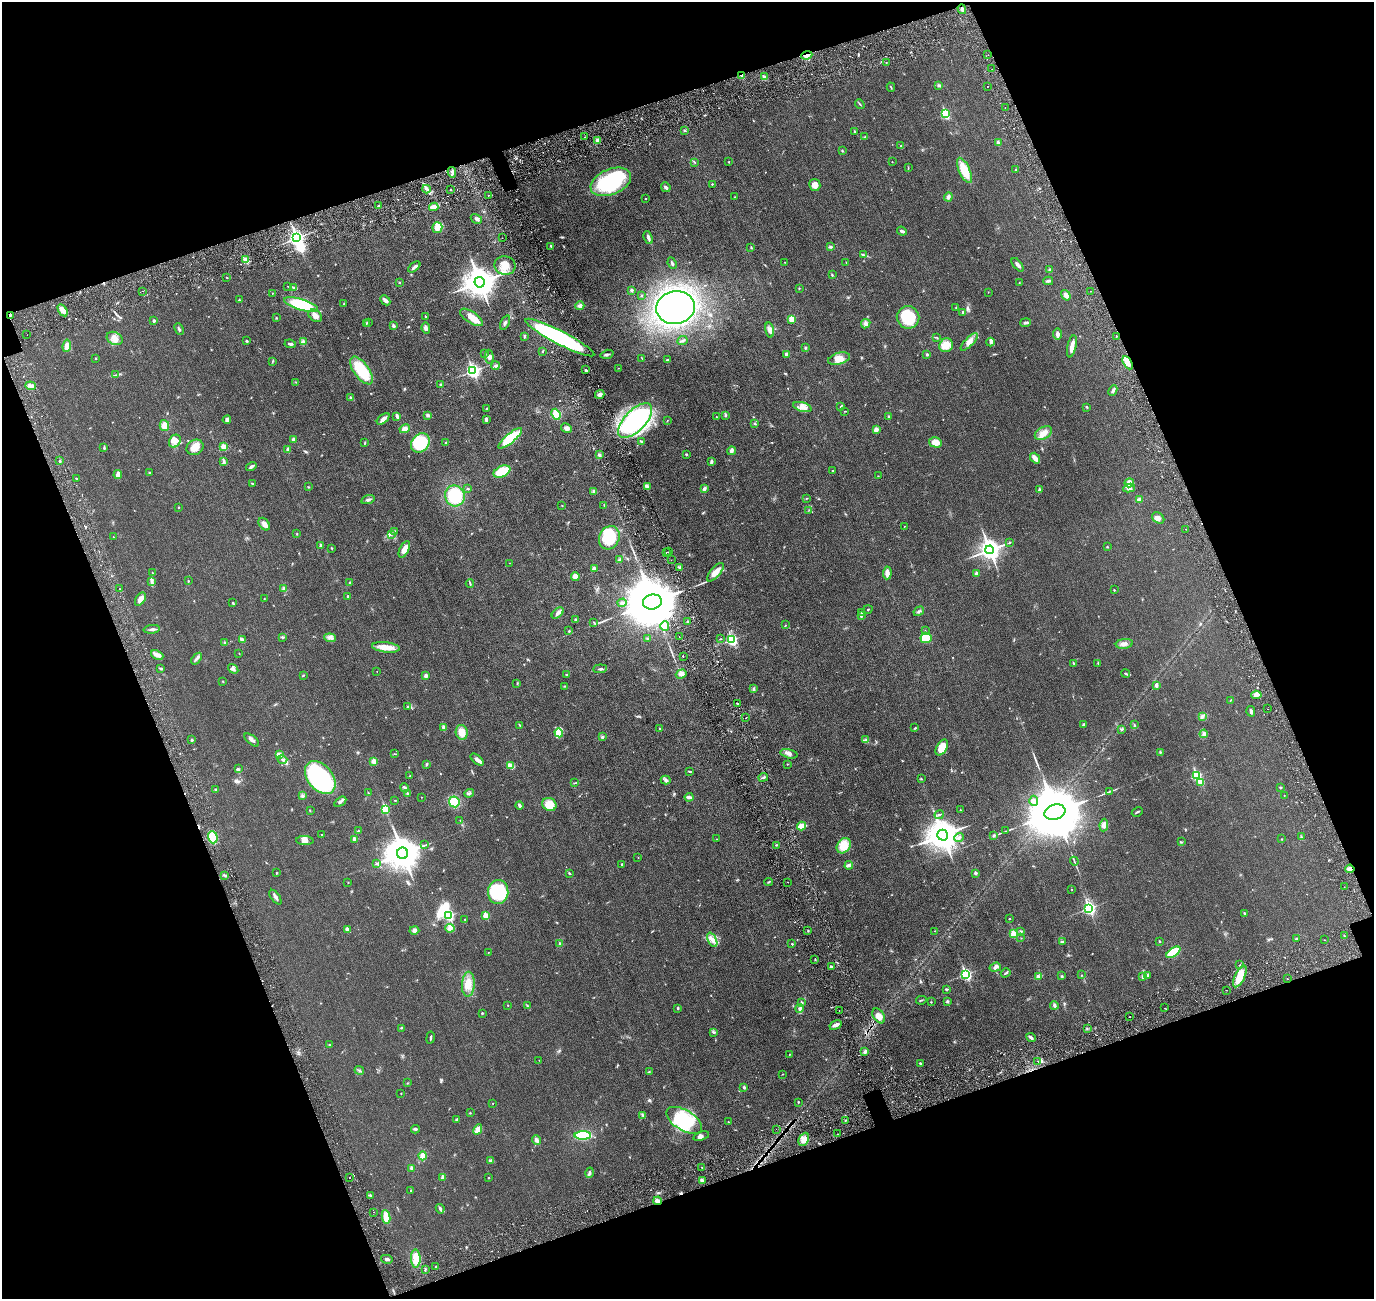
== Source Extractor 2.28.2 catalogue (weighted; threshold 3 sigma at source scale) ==
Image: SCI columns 70-5557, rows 180-5364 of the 5618 x 5643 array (HDU 1 of 3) = the unmasked area's bounding box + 8 px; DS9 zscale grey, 4 x 4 block average (1 PNG px = mean of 4 x 4 image px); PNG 1376 x 1301 px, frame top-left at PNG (2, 2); each listed source drawn as its Kron ellipse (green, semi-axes under 4 px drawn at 4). Shown black and unused: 39% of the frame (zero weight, under 3 of 6 exposures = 1% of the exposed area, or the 3 px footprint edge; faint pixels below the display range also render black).
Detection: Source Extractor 2.28.2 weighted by HDU 2 'WHT'. Background 0.0277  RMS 0.0043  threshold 0.0176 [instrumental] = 3 sigma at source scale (4.09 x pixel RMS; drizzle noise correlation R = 1.36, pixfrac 0.8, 0.05/0.05 arcsec/px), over >= 5 px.
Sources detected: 677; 2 too faint to see at this stretch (4 x 4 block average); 4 inside a brighter object's white glare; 6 cosmic-ray / hot-pixel residue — neither listed nor drawn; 9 coinciding with a brighter row at this scale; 19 inside a brighter listed object's ellipse — not listed separately; of the other 637, all 500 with FLUX_AUTO >= 0.729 (the completeness limit of this list) listed and drawn (137 fainter detections not listed), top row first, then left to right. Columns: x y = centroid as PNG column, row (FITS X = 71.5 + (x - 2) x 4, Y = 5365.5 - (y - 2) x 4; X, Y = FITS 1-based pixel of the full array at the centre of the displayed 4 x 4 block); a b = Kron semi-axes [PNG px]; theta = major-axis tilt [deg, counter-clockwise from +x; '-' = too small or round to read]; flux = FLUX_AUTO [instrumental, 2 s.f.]
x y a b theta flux
962 9 5 2 - 6.4
807 55 5 3 - 12
988 55 2 2 - 0.75
886 62 2 2 - 0.74
992 69 2 2 - 1.1
742 75 4 3 - 5.4
765 77 4 3 - 4.5
939 86 4 3 - 2.6
987 86 2 2 - 1.6
891 87 4 2 - 1.4
860 104 5 2 - 2.1
1005 108 2 2 - 0.73
945 114 3 2 - 170
684 130 2 2 - 1
854 132 3 2 - 1.4
584 137 2 2 - 3.5
865 137 3 2 - 1.4
597 140 3 3 - 5.4
998 143 4 3 - 4.3
901 146 3 2 - 1.9
842 151 2 2 - 1.4
695 162 2 2 - 1.1
729 162 2 2 - 0.98
892 162 2 2 - 0.87
908 168 2 2 - 0.88
1015 169 2 2 - 1
964 170 13 5 -65 55
452 172 5 2 - 3.9
611 182 21 12 22 180
712 184 2 2 - 2.4
815 185 6 5 - 14
666 187 5 2 - 5.1
426 189 4 2 - 4.9
450 190 2 2 - 2.9
488 195 2 2 - 1.1
735 197 2 2 - 1.3
948 197 4 4 - 5.5
646 199 2 2 - 1
379 206 3 2 - 2.1
434 207 5 3 - 12
476 219 6 3 -29 4.8
437 228 5 5 - 20
902 231 5 2 - 5.5
296 238 3 3 - 730
502 238 2 2 - 1.2
648 238 7 3 -68 5.3
551 246 3 2 - 1.8
751 247 3 2 - 1.7
831 247 3 3 - 2.8
863 254 2 2 - 0.95
245 260 4 3 - 5.8
785 262 2 2 - 0.9
672 263 6 2 -67 3.7
846 263 2 2 - 0.81
505 265 10 9 - 24
1018 265 8 3 -50 6.1
414 267 7 2 39 6.3
1049 269 3 2 - 1.4
832 275 3 2 - 2.2
226 277 2 2 - 0.95
1048 281 5 3 - 3.1
399 282 2 2 - 1.5
479 282 5 5 - 4100
1019 283 2 2 - 0.73
287 286 2 2 - 1.1
294 287 3 2 - 2.2
799 288 3 2 - 1.5
631 290 3 3 - 3
142 291 2 2 - 1.6
1091 291 2 2 - 4.6
988 292 2 2 - 1
272 293 2 2 - 0.91
642 295 2 2 - 2.2
1066 295 6 3 -55 11
239 300 2 2 - 2
385 300 6 3 -44 5.6
301 304 17 5 -16 120
344 304 3 2 - 1.9
580 306 4 4 - 7.1
956 307 3 2 - 1.4
675 308 19 16 9 670
63 310 6 4 -57 17
963 312 4 2 - 3.7
10 316 3 2 - 3
315 316 7 5 -41 12
425 316 2 2 - 1.1
471 317 13 5 -34 23
908 317 11 11 - 82
276 318 2 2 - 1.6
792 319 3 3 - 19
154 321 3 2 - 3
368 322 2 2 - 1.1
366 323 3 2 - 1.5
505 323 7 2 65 4.2
1025 323 5 2 - 4.2
866 324 5 4 - 6.1
393 326 2 2 - 13
426 328 6 3 -80 4.8
179 329 6 2 -65 3
770 330 7 4 -76 9.7
1058 334 5 3 - 7.5
27 335 2 2 - 0.73
1116 336 2 2 - 1
524 337 4 2 - 2
115 338 8 6 -29 13
560 338 39 6 -27 340
937 338 3 2 - 1.6
682 340 5 2 - 3.2
246 341 3 2 - 2.1
303 342 4 3 - 5.4
969 342 11 4 46 12
990 342 4 3 - 4.6
290 344 6 2 -7 4.3
946 345 7 6 - 28
67 346 6 3 82 11
1072 346 11 3 77 16
806 348 3 2 - 1.9
542 351 2 2 - 0.98
485 354 2 2 - 1.5
607 354 6 2 17 3.8
786 354 3 3 - 5.1
927 354 3 3 - 2.2
489 357 7 4 -88 6.9
95 358 2 2 - 3
642 358 2 2 - 1.1
839 359 11 5 16 19
668 360 3 2 - 3
272 362 3 2 - 0.8
1128 363 7 3 -58 18
495 366 4 2 - 2.8
619 368 2 2 - 0.74
361 370 16 7 -54 80
586 370 3 2 - 1.8
473 371 3 3 - 510
115 375 2 2 - 0.76
296 382 2 2 - 0.78
441 384 4 3 - 2.6
30 386 5 3 - 7.2
1113 390 5 3 - 5.2
600 394 5 3 - 7.1
351 397 3 2 - 2.2
841 406 3 2 - 1.4
802 407 9 4 -16 15
1087 407 3 2 - 2
486 408 2 2 - 1.1
845 411 3 2 - 1
556 414 6 4 -68 26
428 415 4 3 - 3.8
725 415 3 2 - 2.3
397 416 3 2 - 5.8
716 417 2 2 - 1.1
889 417 3 3 - 2.6
383 419 7 3 41 11
486 419 3 2 - 6.2
227 420 4 4 - 6.7
635 420 22 10 46 250
667 420 3 2 - 1
754 423 3 2 - 2.1
164 425 5 4 - 15
566 428 5 4 - 6.4
405 429 5 3 - 12
876 430 3 2 - 12
1043 433 9 6 29 15
510 438 15 4 40 87
293 439 4 3 - 6.2
175 441 7 5 55 12
642 441 2 2 - 1.6
935 442 6 5 - 18
365 443 3 2 - 1.6
420 443 10 8 48 120
446 443 2 2 - 3.4
104 447 4 2 - 2.1
195 447 9 7 29 21
224 447 2 2 - 55
288 450 4 3 - 4.7
731 451 4 3 - 7
686 454 3 2 - 2.1
599 455 3 2 - 3.8
1035 458 6 3 -52 16
60 461 3 2 - 2.2
223 461 4 2 - 3.4
711 461 3 2 - 7.5
251 466 5 2 - 5.2
832 471 2 2 - 1.2
502 472 9 5 26 50
149 473 2 2 - 1.3
118 475 4 3 - 11
878 476 2 2 - 1.6
76 478 3 2 - 1.3
252 483 4 2 - 1.9
1129 483 5 4 - 17
308 487 3 2 - 1.4
647 487 2 2 - 28
704 488 4 3 - 4.7
1129 488 6 4 10 6.7
468 489 3 2 - 1.6
1039 490 3 3 - 4.7
594 491 4 3 - 3.4
455 496 10 9 - 81
806 498 3 2 - 1.1
1140 499 4 3 - 3.7
368 500 7 3 16 4.8
562 505 2 2 - 0.77
604 505 2 2 - 1.3
179 507 2 2 - 1
809 510 2 2 - 1
1158 518 7 5 -35 9.7
264 524 7 5 -52 8.2
904 526 3 2 - 0.79
1185 529 2 2 - 1
395 531 3 2 - 1.9
297 533 3 2 - 1
391 534 2 2 - 1.6
113 537 2 2 - 1.1
609 538 12 10 64 90
1009 543 2 2 - 0.92
321 545 3 3 - 3.4
1107 547 2 2 - 1.1
331 548 3 2 - 1.3
404 549 9 4 64 14
990 550 4 3 - 1500
666 552 2 2 - 2.1
669 552 2 2 - 1.4
620 560 3 2 - 1.6
671 560 2 2 - 2.7
509 563 2 2 - 0.91
679 567 3 2 - 2
594 568 3 2 - 2.4
715 572 11 5 49 21
152 573 2 2 - 0.94
887 573 6 3 87 13
977 573 2 2 - 16
575 576 4 4 - 13
151 581 2 2 - 1.3
188 581 2 2 - 1.1
349 583 3 2 - 1.3
470 584 4 2 - 2.2
119 589 2 2 - 0.91
284 589 4 4 - 4.4
1114 590 2 2 - 1.5
347 596 2 2 - 1.8
140 599 7 4 57 9.9
264 599 2 2 - 0.95
652 602 9 7 15 23000
232 603 2 2 - 1.6
622 603 4 3 - 4.1
868 609 4 2 - 1.5
919 611 6 2 31 3.6
558 613 7 3 41 7
862 613 2 2 - 2.3
861 616 2 2 - 7.6
575 620 4 2 - 1.8
688 621 3 2 - 3.1
594 622 2 2 - 1.3
786 625 2 2 - 1.2
665 626 4 4 - 9.7
152 629 8 2 6 4.9
569 631 2 2 - 1.9
925 631 2 2 - 0.93
282 637 3 2 - 2.6
679 637 2 2 - 0.87
330 638 6 3 -7 6.6
648 638 3 2 - 2.6
926 638 5 5 - 48
720 639 2 2 - 0.98
242 640 4 3 - 5.9
732 640 3 2 - 250
225 643 2 2 - 3.6
1124 644 8 5 7 10
386 647 14 5 -7 25
239 653 2 2 - 0.92
157 655 6 3 -25 7
683 656 2 2 - 0.79
196 659 6 2 53 5
1073 663 4 2 - 2.2
1098 663 2 2 - 1.4
161 668 3 2 - 2.8
233 669 5 3 - 5.3
600 669 7 2 5 3.4
377 671 2 2 - 0.81
1125 673 4 2 - 3.2
567 674 3 2 - 1.3
681 674 5 3 - 5
303 675 2 2 - 1.6
426 676 3 2 - 6.3
223 682 2 2 - 0.87
517 683 3 2 - 1.4
1156 685 4 2 - 5.7
565 686 3 2 - 1.7
753 688 3 2 - 1.8
1256 695 5 4 - 7.8
1231 700 3 2 - 1.2
737 703 2 2 - 1.5
408 706 3 2 - 2.6
1268 709 2 2 - 0.87
1251 711 5 3 - 4.4
1202 717 4 3 - 4.1
745 718 2 2 - 0.76
520 725 3 2 - 1.9
1083 725 4 2 - 1.8
1134 725 2 2 - 1.3
444 727 4 3 - 5.5
915 728 3 2 - 1.9
660 729 2 2 - 4.2
1122 729 3 3 - 2.4
462 732 7 6 - 20
559 733 4 4 - 8.6
1204 734 4 2 - 3.4
602 737 3 3 - 2.6
192 740 2 2 - 3.7
252 740 9 3 -39 6.7
865 740 3 2 - 2.3
942 748 9 5 60 29
1160 752 2 2 - 0.95
279 754 4 3 - 8.3
394 754 2 2 - 0.86
789 754 9 4 -13 8.4
282 759 5 3 - 4.2
477 760 8 4 -41 7.1
374 761 3 3 - 12
426 764 3 2 - 2.4
787 764 2 2 - 0.92
510 766 4 3 - 19
238 769 3 3 - 3
689 771 4 2 - 1.7
410 776 2 2 - 0.74
1196 776 3 2 - 190
763 777 5 2 - 3.3
320 778 19 12 -50 280
921 779 2 2 - 1.1
666 780 5 3 - 4.2
1201 782 2 2 - 51
575 783 3 2 - 1.2
1281 787 2 2 - 2.7
404 788 5 3 - 4.3
216 790 3 2 - 1.6
1109 792 3 2 - 1.3
368 793 3 2 - 1.1
407 793 3 2 - 2.2
469 793 5 2 - 3.5
1284 795 2 2 - 0.81
302 796 2 2 - 0.99
421 797 2 2 - 1.1
689 797 4 2 - 8.5
395 800 3 2 - 1
1034 801 5 2 - 3.6
340 802 6 3 33 5.6
454 802 5 5 - 59
549 804 7 6 - 31
519 805 4 2 - 5.3
385 809 2 2 - 110
961 810 2 2 - 1
310 811 2 2 - 0.73
1055 812 11 7 16 27000
1137 812 6 2 28 2.4
939 815 5 2 - 2.1
460 820 2 2 - 0.76
1104 825 6 3 82 6.5
802 826 4 2 - 30
358 831 2 2 - 1.7
1006 831 2 2 - 1.2
322 835 2 2 - 0.73
943 835 5 5 - 4400
994 835 3 2 - 1.6
213 837 6 5 - 52
959 837 5 3 - 4
1301 837 3 2 - 1.9
354 839 2 2 - 28
717 839 2 2 - 0.89
1282 839 2 2 - 1.1
305 841 9 4 -2 9.6
1181 842 2 2 - 1.1
424 845 3 2 - 1.4
776 845 3 2 - 1.2
844 846 8 6 53 22
403 853 5 5 - 5300
638 858 2 2 - 0.84
1074 861 4 2 - 1.5
377 863 2 2 - 0.97
622 864 2 2 - 2.3
849 865 4 4 - 4.9
1350 869 5 4 - 7.1
276 873 2 2 - 1.7
569 873 3 2 - 1.8
975 873 2 2 - 11
224 875 3 2 - 2.3
348 882 2 2 - 1.1
768 882 4 2 - 1.8
788 882 2 2 - 1.3
1344 887 2 2 - 0.76
1072 889 2 2 - 0.82
498 892 12 10 88 120
275 897 8 3 -54 6.5
1089 908 3 2 - 430
1244 913 3 2 - 2.5
449 915 3 2 - 230
486 916 2 2 - 63
1009 919 2 2 - 1.1
465 920 3 2 - 1.2
450 928 5 4 - 7.6
347 929 4 2 - 10
414 930 5 4 - 5.7
808 930 2 2 - 1.5
935 931 2 2 - 1
1021 931 3 2 - 2.1
1014 934 2 2 - 68
1344 936 2 2 - 1.4
1021 938 2 2 - 0.75
1297 939 4 3 - 3.9
712 940 7 3 -65 9.5
1324 940 2 2 - 0.77
1062 941 3 2 - 2.1
1159 942 3 2 - 1.4
560 944 3 2 - 4.4
792 944 2 2 - 3.9
488 952 2 2 - 0.78
1173 952 8 4 34 64
815 959 3 2 - 1.3
1240 965 2 2 - 1.8
831 967 3 2 - 3.4
995 967 6 3 19 6.2
1006 973 5 2 - 2.8
966 974 3 2 - 330
1081 975 2 2 - 0.73
1148 975 3 2 - 3
1038 976 4 2 - 3.2
1062 976 3 2 - 1.4
1240 976 12 5 64 41
1143 977 3 3 - 4.9
1287 978 2 2 - 1.2
468 984 12 6 87 22
946 989 3 2 - 2.6
1226 990 2 2 - 0.82
921 1000 5 2 - 2.1
947 1001 2 2 - 9.2
931 1002 2 2 - 1.5
802 1003 2 2 - 6.9
508 1005 2 2 - 0.93
527 1005 3 2 - 1.4
1054 1005 4 3 - 3.5
678 1008 3 2 - 2.1
799 1008 4 3 - 4.2
1165 1008 2 2 - 0.78
839 1011 2 2 - 1.1
482 1013 2 2 - 2
879 1016 8 5 -55 15
1130 1016 2 2 - 1.8
835 1025 6 3 31 7.8
401 1028 2 2 - 0.96
1087 1029 2 2 - 0.91
714 1032 2 2 - 1.9
1031 1037 5 2 - 5.7
430 1038 6 2 80 2.8
329 1045 2 2 - 1.3
865 1052 3 3 - 5.9
790 1054 2 2 - 0.96
539 1060 2 2 - 0.73
1038 1062 2 2 - 0.95
920 1063 2 2 - 2.9
359 1070 5 2 - 2
649 1072 2 2 - 1.2
783 1074 2 2 - 0.92
407 1083 2 2 - 1.3
744 1087 2 2 - 4.1
401 1093 2 2 - 1.1
798 1102 3 2 - 1.3
493 1103 2 2 - 0.74
470 1113 2 2 - 0.9
643 1115 2 2 - 1.7
457 1120 3 2 - 3.3
684 1120 20 10 -32 130
845 1120 3 2 - 1.3
728 1122 2 2 - 2
415 1129 4 2 - 3.2
776 1129 2 2 - 0.79
478 1130 5 4 - 14
837 1134 2 2 - 2
583 1135 8 4 1 110
701 1136 8 3 18 6.2
804 1139 7 5 65 15
536 1140 5 3 - 5.5
423 1156 4 4 - 11
490 1161 3 3 - 4.5
701 1167 2 2 - 0.73
412 1168 2 2 - 17
590 1173 5 3 - 4.2
350 1177 2 2 - 1
442 1178 4 2 - 4.9
489 1178 2 2 - 1.1
702 1180 3 2 - 3.5
411 1190 3 2 - 0.94
370 1195 2 2 - 2
658 1201 4 2 - 8.8
440 1209 5 2 - 3.7
373 1212 2 2 - 0.79
386 1217 7 4 -81 24
387 1259 6 2 -14 4.5
416 1259 9 5 -89 25
436 1267 2 2 - 1.6
425 1269 3 2 - 2.2
Overlapping masked pixels (flux is a lower limit): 6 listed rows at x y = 807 55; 742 75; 10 316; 1128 363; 1350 869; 658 1201
Diffuse or blended objects may show on this block-average render without a row.